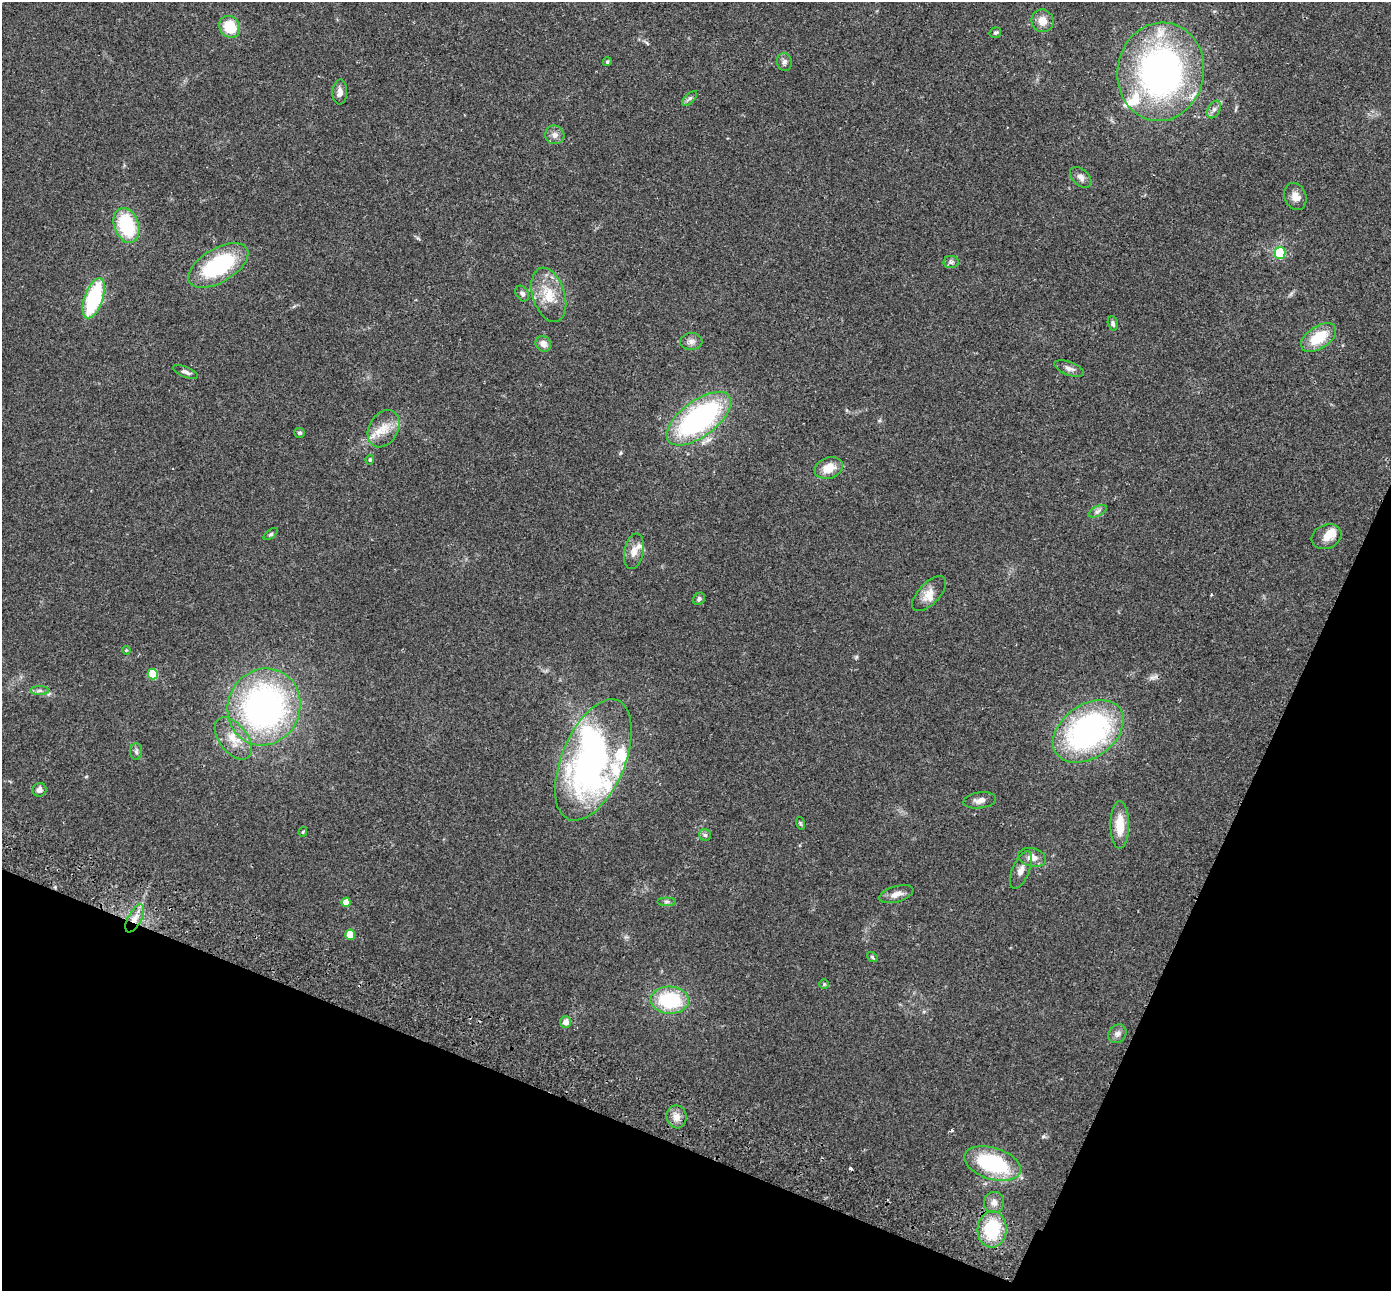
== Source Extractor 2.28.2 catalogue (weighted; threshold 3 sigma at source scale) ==
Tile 15 of 4 x 4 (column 3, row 4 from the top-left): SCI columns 2804-4192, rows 196-1484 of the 5610 x 5679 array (HDU 1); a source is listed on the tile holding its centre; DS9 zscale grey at full resolution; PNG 1393 x 1293 px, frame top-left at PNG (2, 2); each listed source drawn as its Kron ellipse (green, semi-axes under 4 px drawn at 4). Shown black and unused: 21% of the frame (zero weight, under 2 of 3 exposures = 3% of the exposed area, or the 3 px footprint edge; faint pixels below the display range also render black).
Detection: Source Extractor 2.28.2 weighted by HDU 2 'WHT'; one run over the whole footprint, this tile lists its part. Background 0.109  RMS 0.0092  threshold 0.0414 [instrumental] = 3 sigma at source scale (4.5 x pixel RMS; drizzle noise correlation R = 1.50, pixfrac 1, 0.05/0.05 arcsec/px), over >= 5 px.
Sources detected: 80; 3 inside a brighter object's white glare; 3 cosmic-ray / hot-pixel residue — neither listed nor drawn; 8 inside a brighter listed object's ellipse — not listed separately; the other 66 listed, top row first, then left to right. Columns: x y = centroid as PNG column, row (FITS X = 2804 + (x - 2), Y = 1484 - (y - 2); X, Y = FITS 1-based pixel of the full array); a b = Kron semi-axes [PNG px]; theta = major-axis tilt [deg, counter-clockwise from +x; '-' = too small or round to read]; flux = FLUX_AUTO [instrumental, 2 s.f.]
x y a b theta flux
1042 21 11 11 - 9.3
230 27 11 10 - 25
995 33 6 5 - 1.5
607 62 4 3 - 1.4
784 62 9 7 -77 3
1161 72 49 43 80 290
340 92 12 7 87 5
690 98 9 4 45 2.1
1214 109 9 6 63 3.1
555 135 10 9 - 4.5
1081 177 12 8 -43 4.6
1295 196 14 10 -67 7.3
127 225 18 12 -70 55
1280 253 6 5 - 64
951 262 7 6 - 2.2
218 265 33 17 30 81
522 294 8 6 -57 2.9
549 295 28 16 -72 22
94 298 21 9 71 79
1113 323 7 5 -75 2.3
1319 338 20 11 34 27
691 341 11 8 3 4
543 344 8 7 - 5.9
1069 368 16 6 -20 4.3
186 372 13 5 -22 3.3
699 419 38 18 37 180
383 429 20 14 61 15
300 433 5 5 - 1.7
370 460 5 4 - 1.4
829 468 14 10 19 14
1098 511 10 5 27 2.7
271 534 8 4 36 1.5
1326 537 15 12 23 9.8
634 551 18 9 79 8.7
929 594 22 10 46 9.9
699 599 6 5 - 2
126 650 4 3 - 0.81
153 674 5 5 - 34
39 691 9 4 0 2.7
264 707 39 36 65 280
1088 731 39 26 35 210
233 738 24 14 -52 16
136 752 8 6 -88 2.1
593 760 64 31 67 280
39 790 7 6 - 3.6
980 800 16 8 8 5.8
800 823 6 4 -72 1.2
1120 825 24 9 90 19
303 832 5 3 - 0.85
705 835 6 5 - 1.9
1032 857 14 9 -14 8.1
1021 870 20 8 67 7.1
896 894 17 8 16 7
346 902 5 4 - 9.6
667 902 9 4 0 2.1
135 918 15 6 62 8.4
350 935 5 5 - 23
872 957 6 4 -38 1.2
824 984 5 5 - 1.2
670 1000 19 13 -3 59
566 1022 5 5 - 7.2
1117 1034 10 8 51 3.8
677 1117 11 10 - 7.2
992 1163 29 15 -17 80
994 1203 11 10 - 5.5
992 1229 18 14 86 51
Overlapping masked pixels (flux is a lower limit): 1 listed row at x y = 135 918